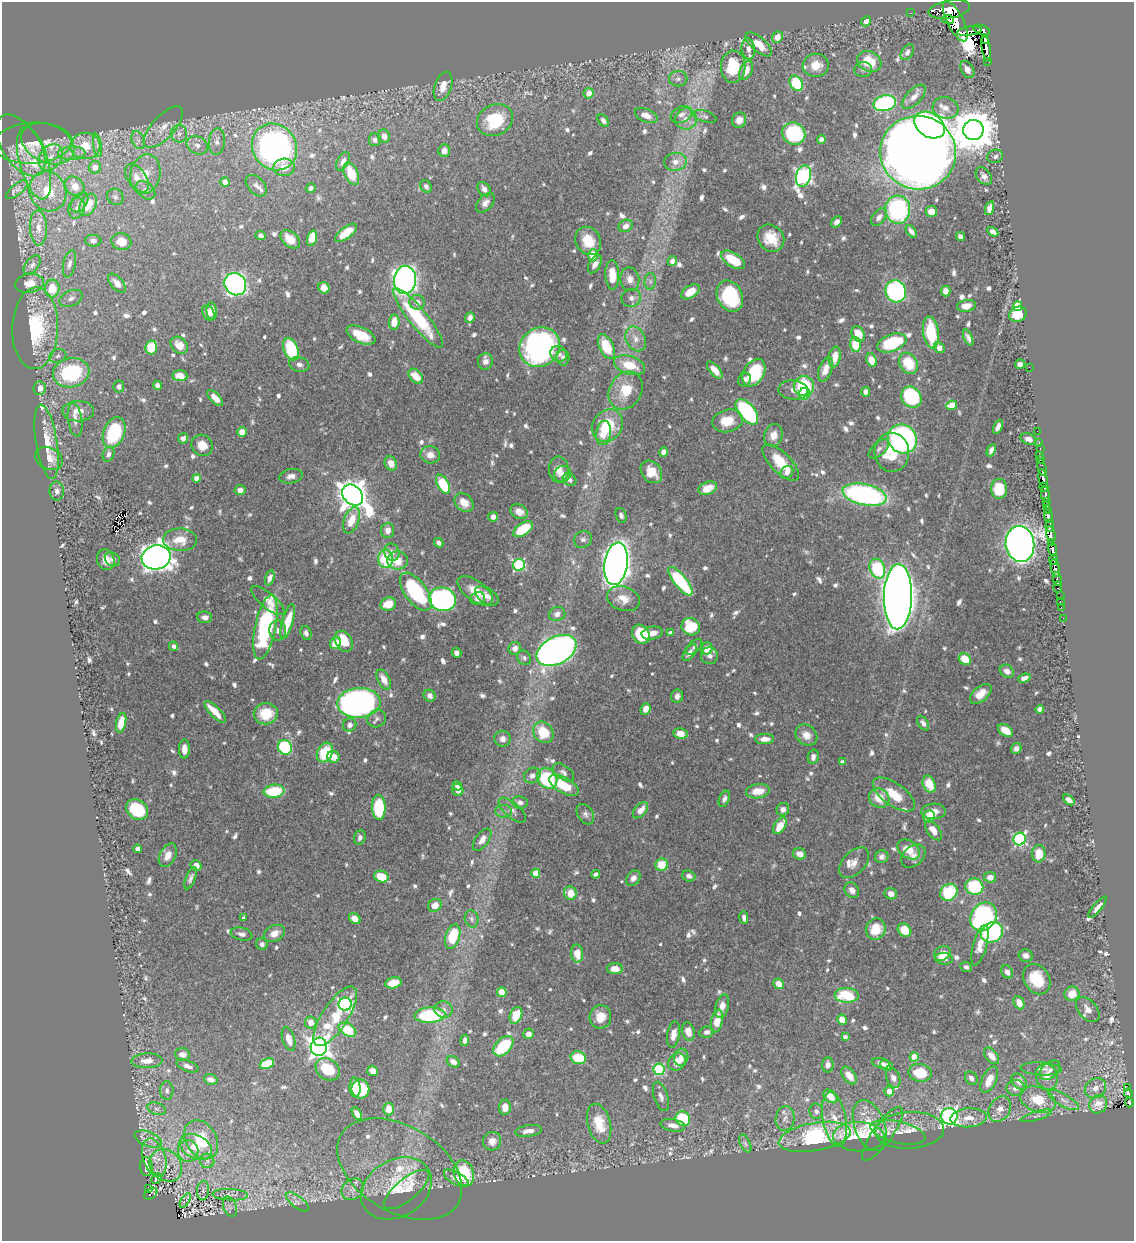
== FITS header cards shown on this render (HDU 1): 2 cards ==
NAXIS1  =                 1132
NAXIS2  =                 1239

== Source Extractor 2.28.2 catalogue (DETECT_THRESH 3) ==
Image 1132 x 1239 px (HDU 1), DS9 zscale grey, 1 PNG px = 1 image px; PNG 1136 x 1243 px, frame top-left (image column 1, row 1239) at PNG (2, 2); each listed source drawn as its Kron ellipse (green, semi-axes under 4 px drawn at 4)
Background 0.667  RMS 0.0092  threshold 0.0277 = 3 sigma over >= 5 px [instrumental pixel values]
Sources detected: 900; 1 with non-positive FLUX_AUTO (blend fragments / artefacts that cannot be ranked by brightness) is neither listed nor drawn; of the other 899, the 500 brightest by FLUX_AUTO listed and drawn (399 fainter detections omitted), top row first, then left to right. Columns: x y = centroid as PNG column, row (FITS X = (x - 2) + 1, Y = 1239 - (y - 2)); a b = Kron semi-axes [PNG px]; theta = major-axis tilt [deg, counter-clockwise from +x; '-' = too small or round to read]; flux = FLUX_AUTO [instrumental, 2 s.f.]
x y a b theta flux
949 9 21 9 10 1700
910 13 2 2 - 4.3
948 19 6 4 -7 220
866 21 5 4 - 3.4
955 21 22 8 -63 1100
982 30 9 4 -20 220
969 31 12 4 8 270
777 37 6 5 - 6.8
985 40 4 3 - 100
759 44 16 7 -41 10
986 48 14 3 -82 370
748 49 10 6 -82 3.9
907 52 9 5 56 2.7
869 61 12 10 -29 16
988 61 3 3 - 29
816 65 13 11 3 9.3
733 67 16 12 87 25
863 69 8 7 - 2.2
967 69 9 6 -60 4.5
746 70 10 6 66 7
678 79 9 7 1 2.6
796 83 8 6 -59 32
443 86 15 8 70 7.2
589 93 5 5 - 6.1
914 97 15 7 47 5.8
885 103 11 7 14 82
945 108 13 10 -14 5.5
681 114 11 8 24 3.4
646 115 12 6 -23 6.2
705 116 12 5 -16 2.2
686 119 11 10 - 5.8
495 120 19 15 27 33
739 120 8 7 - 4.7
603 121 7 5 -52 2.4
929 125 16 12 -32 170
163 127 26 11 47 10
973 130 10 10 - 2400
179 134 9 8 - 3.2
794 134 12 11 - 49
384 136 7 6 - 4.5
821 139 4 4 - 2.7
138 140 9 6 -68 3
375 140 6 6 - 2.4
217 142 13 8 83 4
33 143 39 20 3 20
48 144 28 19 -24 18
21 145 35 19 -57 15
97 145 12 4 -82 2.5
197 145 11 8 -28 4.4
85 146 15 13 10 17
274 147 24 22 -54 220
444 151 6 5 - 4.8
72 153 14 6 3 5.1
918 153 38 37 - 1400
995 156 8 6 23 2.1
51 157 14 10 57 8.9
343 161 10 5 61 3.3
675 162 11 9 9 5
34 163 37 14 -75 27
95 167 6 6 - 6
284 167 11 8 3 7.3
145 174 20 15 78 12
351 174 12 7 -65 17
803 176 11 7 74 190
984 176 10 7 -52 3.1
137 178 16 9 -57 7.9
225 182 5 4 - 5.3
75 186 11 8 -46 8.7
256 186 13 8 -46 3.5
426 186 7 5 -55 2.2
311 188 5 4 - 2.2
484 189 8 5 -52 3.3
17 190 13 5 39 2.5
145 190 11 7 -41 3.3
48 191 20 18 -66 21
115 197 9 7 -45 2.4
79 202 11 7 52 3.4
485 203 11 7 47 3.5
88 205 12 7 61 15
77 208 10 8 73 3.7
989 208 7 4 72 3.8
898 210 14 12 -86 83
931 212 5 5 - 7.1
879 217 10 6 52 3.5
837 222 6 4 49 2.9
626 226 7 6 - 3.5
38 228 17 8 -87 6.7
911 231 7 4 -50 3.2
993 232 6 4 -31 3.4
346 233 13 5 37 13
261 236 5 4 - 2.1
960 237 5 4 - 2.8
312 238 8 4 73 17
771 238 14 12 -48 13
290 239 11 7 -41 9.8
93 241 8 6 -4 3
588 241 14 12 -60 15
121 242 10 8 -17 11
593 255 6 5 - 14
733 260 13 7 -32 18
672 261 5 4 - 3.2
69 264 14 6 77 3.4
595 264 10 5 60 4.5
32 265 11 6 51 3
612 275 15 7 -87 14
630 279 12 9 -81 5.4
405 280 14 11 83 410
650 281 8 5 83 2.1
29 283 14 9 9 9
117 283 11 6 -48 5.6
235 284 11 10 - 250
52 288 9 7 83 15
324 288 6 5 - 7.3
896 291 11 10 - 110
946 291 5 4 - 5.3
690 292 10 6 32 10
730 296 16 12 -64 47
71 298 12 7 24 3.2
631 298 10 9 - 3.4
417 302 7 7 - 4.4
966 306 9 6 9 5
1018 306 5 4 - 26
212 311 9 5 -84 4.7
208 313 8 5 -66 3.8
1018 314 9 7 26 17
418 318 37 9 -51 50
470 318 5 4 - 3.6
394 322 7 5 85 10
35 328 41 23 88 57
931 332 16 7 -82 33
858 334 8 6 -64 13
361 335 15 8 -25 15
968 338 8 4 -67 2.3
636 339 13 9 -63 5.8
892 343 15 8 21 43
855 344 7 5 -88 17
179 345 9 7 -42 6.8
151 347 7 6 - 14
540 347 21 19 36 210
606 347 13 7 -65 23
939 348 6 5 - 4.8
291 349 12 7 -70 34
559 354 8 7 - 3.2
58 356 8 6 20 2.1
835 357 10 6 80 7.6
563 358 8 6 -81 2.3
871 360 7 5 -68 9
485 361 8 7 - 4.3
909 363 11 8 -59 22
299 364 10 7 -14 2.9
1020 364 5 4 - 3.5
629 365 16 9 -17 17
1029 367 2 2 - 29
825 369 13 6 71 6.6
715 370 10 5 -49 7.1
71 373 18 14 12 55
754 373 15 10 59 34
180 376 7 5 -6 7.7
416 376 9 6 -46 10
744 379 7 6 - 2.8
157 385 5 4 - 2.2
804 386 10 10 - 41
119 387 6 5 - 2.5
40 388 7 6 - 4.6
626 390 20 16 59 18
793 390 15 9 -4 4.8
866 392 5 4 - 4.2
805 394 6 5 - 23
911 397 11 9 -53 54
215 398 10 4 -45 6.7
952 405 5 4 - 13
78 411 16 10 1 7.7
747 412 15 8 -51 80
75 420 17 7 -82 4.5
728 421 15 11 13 14
607 426 17 14 54 33
998 427 7 4 64 4
1037 431 2 2 - 4.2
242 432 5 5 - 7.1
114 433 16 10 69 44
604 433 12 7 82 8
773 435 11 9 75 6.3
183 438 5 5 - 2.7
902 439 15 14 - 160
1029 439 8 5 -21 2.9
46 442 37 10 -81 16
1039 443 3 2 - 8.9
202 445 11 10 - 8.6
879 449 12 6 42 2.7
1040 449 3 2 - 7.8
991 450 6 4 64 3.9
663 452 4 4 - 5.2
892 452 19 17 -85 24
109 454 8 5 73 2.6
430 455 10 8 -13 5.5
1040 455 3 2 - 8.4
49 458 14 10 -27 7.7
1040 459 3 3 - 9.8
391 463 7 6 - 6.6
781 463 23 10 -45 19
1042 468 8 3 -76 24
559 470 13 10 -88 6.2
651 472 12 9 -51 10
787 472 7 5 44 2.9
562 474 8 8 - 3
291 476 12 7 11 3.5
196 478 4 4 - 5.4
1043 478 10 3 -79 330
569 480 7 6 - 2.2
443 484 10 5 -61 33
1044 487 5 3 - 49
708 488 9 6 22 11
999 489 10 8 -89 17
240 490 5 5 - 3.8
57 491 9 7 -89 3
1045 494 8 3 -80 240
353 495 12 9 -45 1100
864 495 22 10 -12 150
1046 502 4 2 - 13
464 503 11 8 -43 8.1
1047 505 3 3 - 20
1047 509 4 3 - 31
519 512 9 7 -28 5.2
621 515 8 5 -71 2.3
1048 516 6 3 -77 210
493 517 5 4 - 4.5
351 520 14 7 69 12
1050 526 6 3 83 120
523 529 11 6 34 29
388 530 8 6 86 5.3
1051 534 8 3 -80 170
583 539 9 8 - 2.8
180 540 17 11 -3 11
439 543 5 4 - 2.4
1052 543 3 3 - 2.6
1020 544 18 14 -84 670
1053 550 7 3 -81 220
392 552 9 7 -67 4.3
156 557 14 12 13 770
112 559 8 6 -34 2.5
386 559 9 7 -89 32
106 560 10 8 -70 6.6
1054 560 5 3 - 110
398 561 10 9 - 11
616 564 21 11 82 670
519 565 6 6 - 69
1055 568 9 3 -76 180
877 569 10 7 -67 37
270 578 8 4 71 2.6
1057 579 7 3 -81 37
680 581 17 6 -51 55
1058 587 6 3 87 31
475 591 20 10 -36 12
416 592 22 11 -53 57
487 596 13 7 -33 5.7
1060 596 2 2 - 4.3
898 597 32 14 89 1500
442 599 13 11 -16 140
478 599 7 6 - 3.4
623 599 17 12 -18 8.7
268 601 20 7 -40 6.3
1060 602 3 2 - 7.5
388 604 8 6 18 13
1061 607 2 2 - 3.7
557 614 8 7 - 4.2
205 617 7 6 - 3.4
1063 618 2 2 - 2.7
288 621 18 5 74 17
265 627 33 10 78 85
691 627 9 8 - 32
278 630 10 8 -87 3.2
306 633 7 5 -74 2.6
652 633 10 6 10 5.5
670 633 4 4 - 2.3
641 634 10 8 -53 29
344 641 11 8 -57 17
335 643 6 5 - 12
174 646 4 4 - 2.4
694 647 10 5 43 2.1
515 648 6 6 - 4.9
707 649 6 5 - 7.6
556 650 21 13 28 400
456 653 5 4 - 2.9
690 653 10 5 55 3.6
709 656 8 8 - 3.2
524 658 7 6 - 2.3
965 659 6 5 - 13
1007 671 7 6 - 3.8
1024 678 6 4 22 4.2
384 680 11 6 -61 6.3
981 694 12 7 40 9.8
430 696 6 5 - 3.6
677 696 6 6 - 2.7
359 703 21 15 4 240
645 709 6 5 - 5.4
1040 709 4 4 - 6.2
215 712 14 5 -46 7.4
266 714 12 10 9 18
377 719 9 8 - 2.7
121 723 10 5 77 11
923 723 8 5 -57 2.6
350 725 7 6 - 3
1005 731 8 5 -35 9.8
543 732 11 9 -54 21
680 734 7 5 -11 7.3
806 735 12 9 -40 6.1
503 739 8 8 - 3.3
765 739 9 5 1 4.5
285 747 7 7 - 65
1016 748 6 5 - 2.4
184 749 9 5 89 4.4
325 753 10 7 63 25
333 757 6 6 - 8.4
813 757 7 5 77 2.9
842 762 4 4 - 2.2
563 772 12 7 -36 2.9
532 775 9 7 34 3.3
547 778 11 9 -48 48
929 784 9 6 -66 15
564 785 16 8 -29 22
457 786 5 4 - 5.5
458 790 6 5 - 6.3
274 791 10 6 6 30
758 791 12 7 7 11
894 794 24 11 -35 15
879 798 11 9 -33 12
724 799 8 5 68 2.3
1069 800 6 4 -39 4.5
520 802 8 6 -9 2.8
379 807 12 6 -88 41
783 809 6 6 - 3.2
137 810 12 9 -35 33
512 810 17 7 -41 3.5
640 810 9 6 49 6.1
503 811 8 6 -1 2.3
934 811 12 8 3 5.8
585 814 11 7 -57 2.5
929 816 6 6 - 11
780 826 9 5 57 11
933 830 11 6 -54 6.6
360 838 7 5 69 2.4
1020 839 6 6 - 97
482 840 13 6 53 4.6
138 849 4 4 - 3.2
909 849 12 8 -36 12
800 854 6 5 - 5
1039 854 9 6 86 11
168 855 12 8 63 6.2
913 856 13 10 41 5.1
882 857 7 6 - 2.6
854 863 18 11 47 5.5
196 865 5 5 - 4.5
662 865 6 6 - 15
536 873 4 4 - 17
596 874 4 4 - 2.3
689 876 7 5 -19 2.8
381 877 7 5 -19 13
990 877 6 5 - 4.9
191 878 12 5 68 2.4
633 878 8 6 50 3.4
974 886 9 8 - 43
852 890 8 6 -54 3.6
949 892 9 8 - 39
570 893 7 6 - 11
891 894 6 5 - 4
435 905 7 6 - 6.4
1097 907 13 4 51 3.6
983 917 15 12 54 150
244 918 4 3 - 2.1
744 918 6 3 -82 2.2
355 919 6 5 - 6.8
472 919 9 6 -78 2.4
876 929 11 9 65 15
905 930 7 6 - 14
992 932 11 9 32 71
274 933 11 8 27 6.1
241 934 11 6 -13 3
453 937 12 7 72 28
262 944 6 5 - 2.5
980 945 21 6 75 8.3
577 953 9 6 -86 9.1
942 953 9 7 32 9.2
1026 956 7 6 - 3.5
944 959 9 6 -6 3.4
966 967 6 5 - 2.3
615 969 8 5 0 6.6
1007 972 7 5 -56 3.7
1037 979 16 12 -57 21
393 983 8 5 12 14
779 984 5 5 - 6.6
502 992 5 4 - 18
1072 994 7 7 - 9.3
847 995 12 7 -3 29
1019 1003 7 5 -64 6.3
345 1004 6 6 - 140
722 1006 12 6 75 5.9
444 1009 9 8 - 3.4
1088 1009 14 9 -50 4.8
430 1015 15 7 3 57
516 1015 9 6 67 16
335 1016 34 13 57 28
600 1017 12 11 - 10
842 1020 5 4 - 6.5
717 1021 11 6 78 11
311 1022 6 6 - 5.5
347 1030 9 6 -30 25
688 1031 9 6 -76 7.1
706 1032 7 5 11 2.9
528 1034 5 5 - 4.3
673 1035 13 6 80 5.6
845 1037 4 4 - 2.6
288 1039 12 6 -73 5.6
465 1040 5 4 - 2.8
503 1046 12 7 46 36
319 1047 9 8 - 420
182 1054 7 6 - 3.9
991 1056 9 6 -50 6.1
681 1057 8 7 - 5.8
914 1057 4 4 - 17
578 1058 8 6 -13 21
147 1061 16 7 2 7.1
453 1062 7 5 -33 4
677 1062 9 8 - 9.1
881 1063 9 5 -12 3.7
267 1064 7 5 22 22
828 1065 7 6 - 3.2
886 1065 6 5 - 2.5
187 1066 11 5 -23 3.2
328 1069 13 10 -37 18
659 1069 6 5 - 70
1041 1069 20 6 -3 3.8
1050 1070 12 7 42 3.2
373 1071 5 5 - 5.3
920 1073 11 9 -12 18
849 1075 10 6 -52 8.5
1047 1077 13 10 -69 6.9
893 1078 10 6 -67 3.3
971 1078 7 5 -51 3
211 1079 7 5 -19 4.1
989 1080 14 7 65 9
1019 1081 9 6 -49 7.1
355 1087 10 5 -84 14
1128 1087 3 3 - 2.1
1015 1088 9 8 - 3.9
1095 1088 11 9 36 5.2
360 1089 10 9 - 21
167 1090 9 6 89 2.7
889 1091 5 4 - 5.7
1128 1093 4 3 - 51
661 1096 15 7 -72 3.8
830 1096 8 5 -42 9.1
1038 1100 18 12 -21 18
1063 1100 17 6 -30 4.5
1129 1103 4 3 - 57
1098 1104 9 8 - 5.7
505 1107 7 6 - 5.3
157 1109 9 6 -18 2.2
388 1109 6 5 - 7.7
1000 1109 13 10 60 6.1
816 1111 8 7 - 2.6
357 1114 7 4 -59 4.3
949 1116 8 8 - 220
1036 1116 16 4 17 2.4
785 1118 12 9 82 4.6
968 1118 18 9 4 8.4
683 1119 8 7 - 36
834 1120 27 11 -80 14
599 1124 20 11 -75 18
673 1125 13 6 -10 5.7
870 1126 26 15 -70 22
910 1130 34 18 3 16
528 1131 13 5 9 5.1
898 1132 28 11 -13 8.9
882 1134 32 10 54 7.6
815 1137 36 14 10 79
859 1137 26 14 -1 25
148 1139 14 7 -22 5
201 1140 21 15 -58 27
492 1141 9 9 - 5.6
745 1143 9 5 -63 2.1
196 1147 17 11 -27 14
188 1151 11 10 - 6.3
154 1158 20 11 -73 9.5
207 1161 7 7 - 2.4
166 1165 17 14 -43 12
146 1166 9 6 -87 4.1
400 1169 68 43 -31 55
464 1173 13 10 -72 39
157 1178 6 4 46 7.8
456 1178 14 6 -30 5.4
148 1188 2 2 - 7.8
396 1188 37 28 31 29
353 1189 12 10 40 4.9
406 1189 28 10 39 7.3
203 1190 10 6 85 2.4
151 1194 7 5 32 58
230 1195 18 5 -2 2.9
185 1200 8 4 57 6.4
297 1202 13 6 -38 3.6
230 1207 10 6 -71 2.7
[399 fainter detections neither listed nor drawn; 1 non-positive-flux detection neither listed nor drawn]